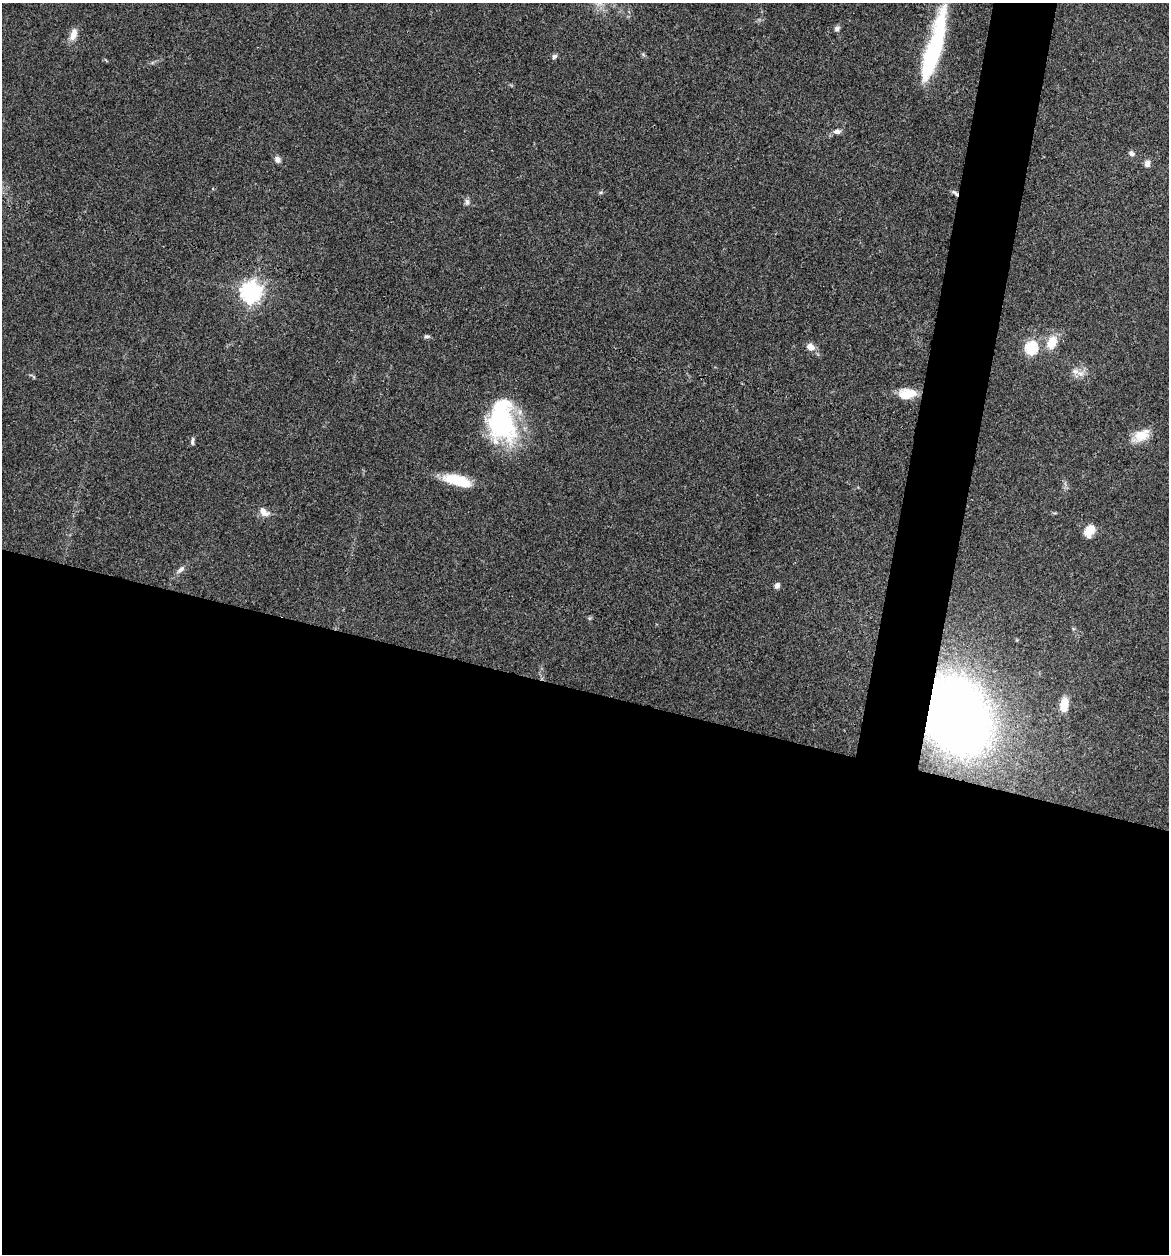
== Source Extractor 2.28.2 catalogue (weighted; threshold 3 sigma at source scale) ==
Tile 14 of 4 x 4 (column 2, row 4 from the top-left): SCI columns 1289-2455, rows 6-1257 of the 5032 x 5014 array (HDU 1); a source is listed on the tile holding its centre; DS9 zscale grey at full resolution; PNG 1171 x 1256 px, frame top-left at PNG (2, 3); no overlay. Shown black and unused: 48% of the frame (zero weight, under 3 of 4 exposures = <1% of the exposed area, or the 3 px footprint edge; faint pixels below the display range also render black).
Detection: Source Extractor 2.28.2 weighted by HDU 2 'WHT'; one run over the whole footprint, this tile lists its part. Background 0.0606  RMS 0.0053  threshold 0.0238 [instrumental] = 3 sigma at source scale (4.5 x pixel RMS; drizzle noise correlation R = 1.50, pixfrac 1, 0.05/0.05 arcsec/px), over >= 5 px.
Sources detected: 28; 1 inside a brighter object's white glare — not listed; the other 27 listed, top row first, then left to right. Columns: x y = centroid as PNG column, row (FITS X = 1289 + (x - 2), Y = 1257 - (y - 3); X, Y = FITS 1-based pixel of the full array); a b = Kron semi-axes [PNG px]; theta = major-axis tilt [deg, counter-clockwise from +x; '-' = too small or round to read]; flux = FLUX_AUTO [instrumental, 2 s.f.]
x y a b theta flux
837 28 8 6 47 1.5
73 34 18 8 70 4.4
933 50 80 14 72 60
554 56 7 6 - 1.4
837 131 9 7 0 2.3
1131 153 6 5 - 1.9
277 159 8 6 -53 2.3
1147 163 10 7 76 2.4
955 193 11 4 -37 1.5
467 202 8 6 -75 1.5
251 292 7 7 - 340
427 336 8 5 1 1.1
1052 342 18 12 68 9.2
810 347 9 7 -41 4.5
1031 348 6 6 - 64
1075 371 13 6 -20 3.3
907 394 21 11 5 9.5
501 421 49 29 -86 65
1142 435 23 13 29 8.8
192 441 10 4 85 1.3
457 480 33 11 -14 16
264 512 14 8 -40 4.3
1090 531 13 9 62 7.6
181 569 12 6 41 2
777 585 6 5 - 2.2
1064 704 12 7 82 9.1
956 715 44 34 -69 630
Overlapping masked pixels (flux is a lower limit): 2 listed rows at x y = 955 193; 956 715